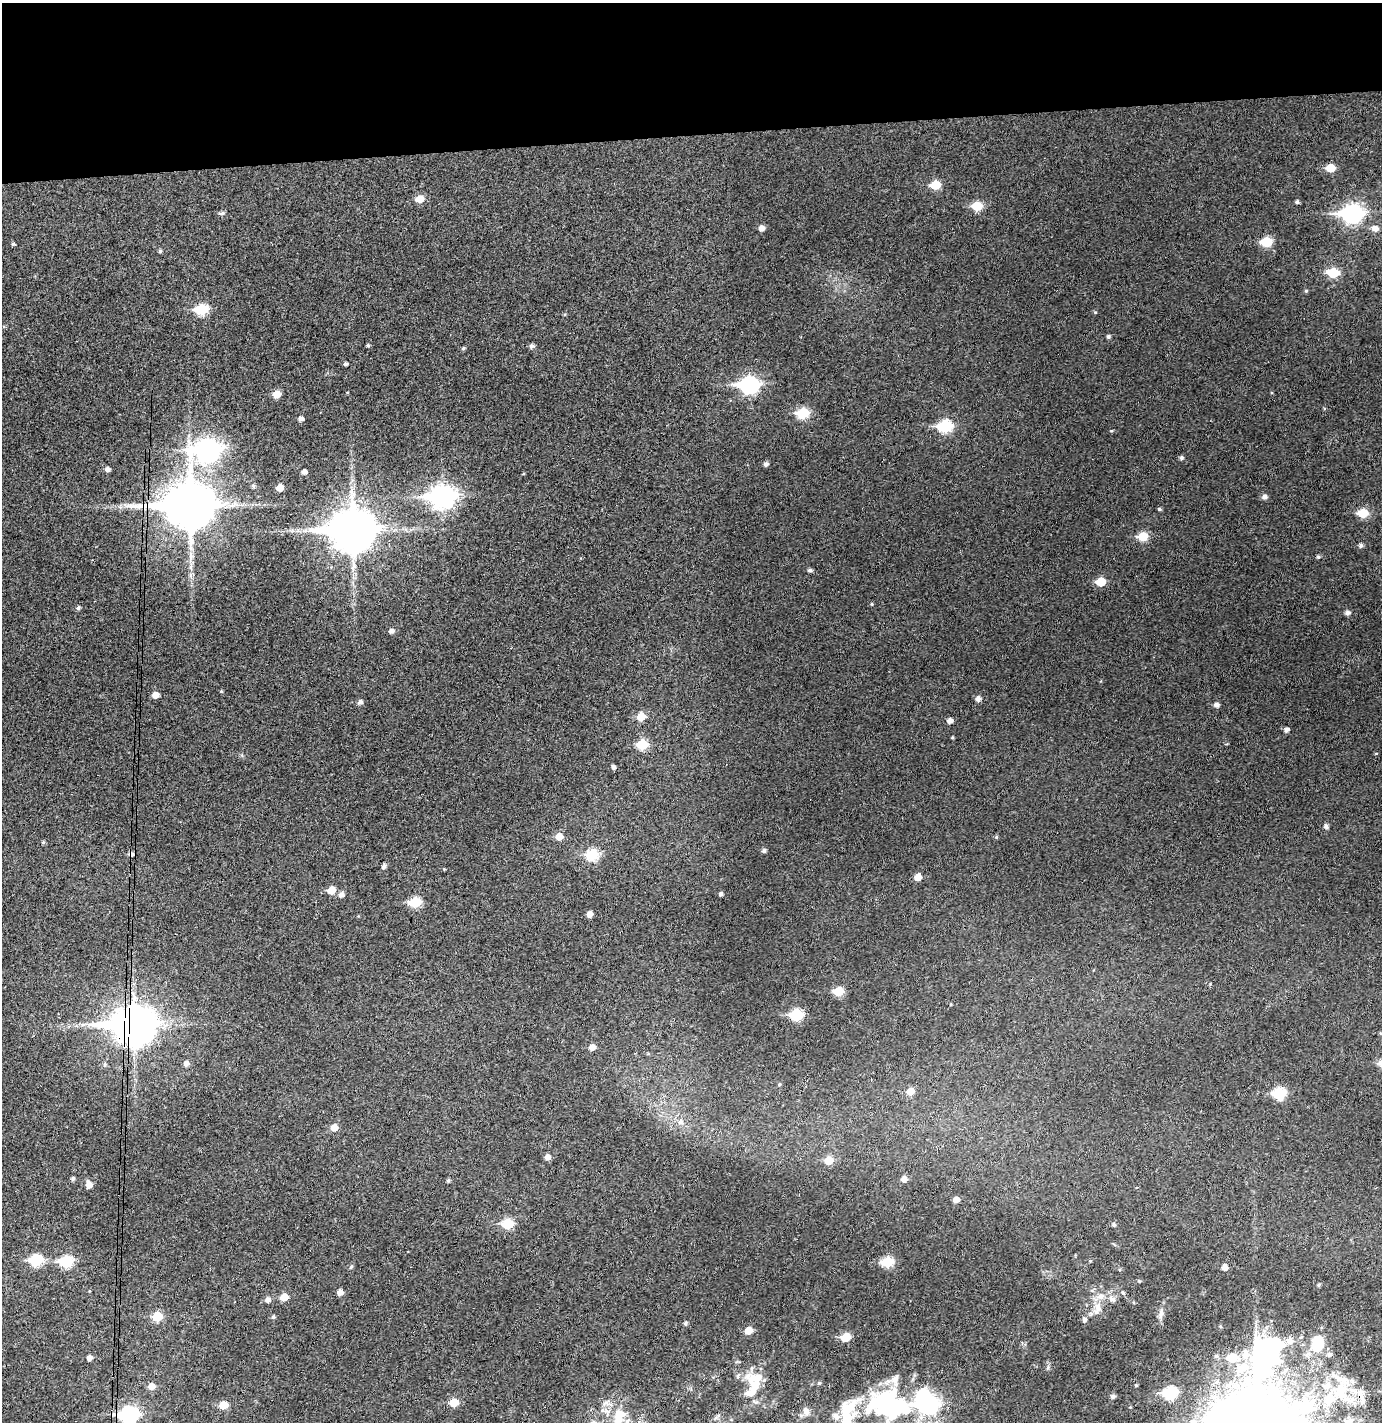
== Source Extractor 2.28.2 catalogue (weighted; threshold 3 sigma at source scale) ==
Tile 2 of 3 x 3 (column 2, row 1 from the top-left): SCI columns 1457-2836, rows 2895-4314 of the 4296 x 4372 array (HDU 1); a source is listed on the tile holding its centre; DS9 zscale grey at full resolution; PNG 1384 x 1424 px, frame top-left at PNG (2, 3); no overlay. Shown black and unused: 9% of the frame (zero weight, under 3 of 4 exposures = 6% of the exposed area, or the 3 px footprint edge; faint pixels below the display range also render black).
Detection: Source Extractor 2.28.2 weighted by HDU 2 'WHT'; one run over the whole footprint, this tile lists its part. Background 0.0495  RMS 0.0057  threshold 0.0257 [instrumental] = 3 sigma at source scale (4.5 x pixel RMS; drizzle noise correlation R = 1.50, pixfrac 1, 0.05/0.05 arcsec/px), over >= 5 px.
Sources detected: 143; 3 inside a brighter object's white glare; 1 cosmic-ray / hot-pixel residue — not listed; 7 inside a brighter listed object's ellipse — not listed separately; the other 132 listed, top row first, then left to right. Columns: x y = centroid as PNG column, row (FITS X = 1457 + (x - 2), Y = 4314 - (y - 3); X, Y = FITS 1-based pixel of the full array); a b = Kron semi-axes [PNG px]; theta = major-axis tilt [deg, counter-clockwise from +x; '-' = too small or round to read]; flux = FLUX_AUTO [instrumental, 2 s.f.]
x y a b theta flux
1330 168 6 5 - 11
935 185 6 5 - 16
420 199 7 6 - 7.2
1297 202 4 4 - 1.2
977 206 6 5 - 18
222 213 9 4 12 1.2
1352 214 10 8 1 190
761 228 5 5 - 2.9
1375 228 7 6 - 3.5
1266 242 6 6 - 22
13 244 4 4 - 0.96
160 251 4 4 - 0.8
1333 273 7 6 - 23
1306 291 4 4 - 0.63
201 310 7 6 - 31
1108 337 5 5 - 0.95
368 345 4 3 - 0.86
531 346 6 5 - 1.6
463 348 5 4 - 0.8
345 364 4 4 - 1
749 385 9 7 2 140
277 394 6 5 - 8.2
803 413 7 6 - 28
301 419 5 4 - 1.9
945 426 7 6 - 49
208 450 12 8 5 310
1181 458 5 5 - 1
766 464 5 4 - 1.6
107 469 5 5 - 2.2
304 472 4 4 - 2.3
253 486 5 4 - 0.97
280 488 5 5 - 5.7
442 497 11 8 3 360
1265 497 6 5 - 2
190 506 16 13 4 2600
1159 509 5 4 - 0.84
1363 513 7 6 - 16
352 530 15 12 3 1900
1143 537 6 6 - 16
1361 545 5 5 - 1.3
1318 557 4 4 - 0.85
810 570 5 4 - 1.2
1101 582 6 5 - 14
872 604 4 4 - 0.51
78 608 5 4 - 1.1
1347 613 6 5 - 1.9
391 631 5 5 - 1.7
221 691 5 3 - 0.49
155 695 6 5 - 3.6
978 698 6 5 - 2.1
360 702 5 5 - 1.9
1216 705 5 5 - 2.1
641 717 7 6 - 8.2
950 720 5 5 - 2.6
1286 730 5 5 - 1.7
642 744 7 6 - 21
613 767 5 4 - 1.4
1326 826 5 4 - 1.6
559 836 6 6 - 5.8
996 837 5 4 - 0.66
43 842 5 4 - 0.72
764 851 5 5 - 1.3
592 855 7 6 - 33
384 866 5 4 - 1.5
444 869 3 3 - 0.43
918 877 6 5 - 5.5
331 890 6 6 - 7.4
341 894 6 5 - 2.3
721 894 4 4 - 1.2
415 902 7 6 - 23
590 914 5 5 - 3.3
838 991 6 6 - 15
796 1015 7 6 - 36
133 1025 15 11 2 1300
592 1047 6 5 - 3.4
186 1063 6 6 - 2.1
105 1064 6 4 -71 0.89
779 1084 5 3 - 0.51
910 1091 6 6 - 6.1
1279 1093 7 6 - 33
680 1122 7 7 - 2.2
334 1127 6 6 - 5.4
547 1157 6 5 - 2.8
829 1160 6 6 - 8.4
73 1178 4 4 - 1.1
904 1179 6 5 - 3
448 1180 5 4 - 0.89
89 1185 7 5 -80 4.2
956 1200 5 5 - 3.3
508 1224 6 6 - 23
1114 1225 5 5 - 0.99
36 1260 7 6 - 37
66 1261 7 6 - 36
887 1262 7 6 - 25
351 1267 5 4 - 0.68
1224 1267 5 5 - 3.3
1319 1285 5 3 - 0.62
340 1292 5 5 - 3.3
1123 1293 5 3 - 0.62
284 1297 6 5 - 7
1111 1299 9 7 -21 2.3
268 1300 6 6 - 2.3
1098 1307 13 7 -88 3.8
1161 1313 14 5 82 2.7
157 1316 6 6 - 17
273 1317 5 4 - 0.86
1085 1320 6 5 - 1.4
685 1323 5 4 - 1.1
749 1330 6 5 - 6.6
846 1337 6 5 - 15
1318 1340 18 10 39 11
1289 1341 11 9 74 3.7
1329 1354 7 6 - 1.6
89 1358 5 5 - 2.3
1232 1358 8 7 - 12
1242 1368 22 12 31 12
1337 1378 17 6 -36 5.1
756 1379 28 17 3 12
152 1386 6 6 - 4.3
1170 1393 7 6 - 44
1343 1395 34 10 -11 18
1113 1396 5 5 - 1.5
454 1402 6 6 - 9.8
888 1404 49 36 -8 95
928 1404 12 9 -37 180
223 1405 6 5 - 11
1309 1406 25 17 51 20
806 1411 12 8 -71 2.8
129 1415 9 7 6 130
619 1416 21 14 67 11
836 1416 13 8 -29 3
1349 1421 11 6 39 2.8
Overlapping masked pixels (flux is a lower limit): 5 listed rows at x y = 190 506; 133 1025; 1343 1395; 888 1404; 129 1415
Isophote crosses this tile's border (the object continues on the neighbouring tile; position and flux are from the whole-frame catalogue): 3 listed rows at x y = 888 1404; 129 1415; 1349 1421
Unlisted compact peaks at least as high as the median listed source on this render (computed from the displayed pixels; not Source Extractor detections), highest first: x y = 1111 431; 1136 1385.